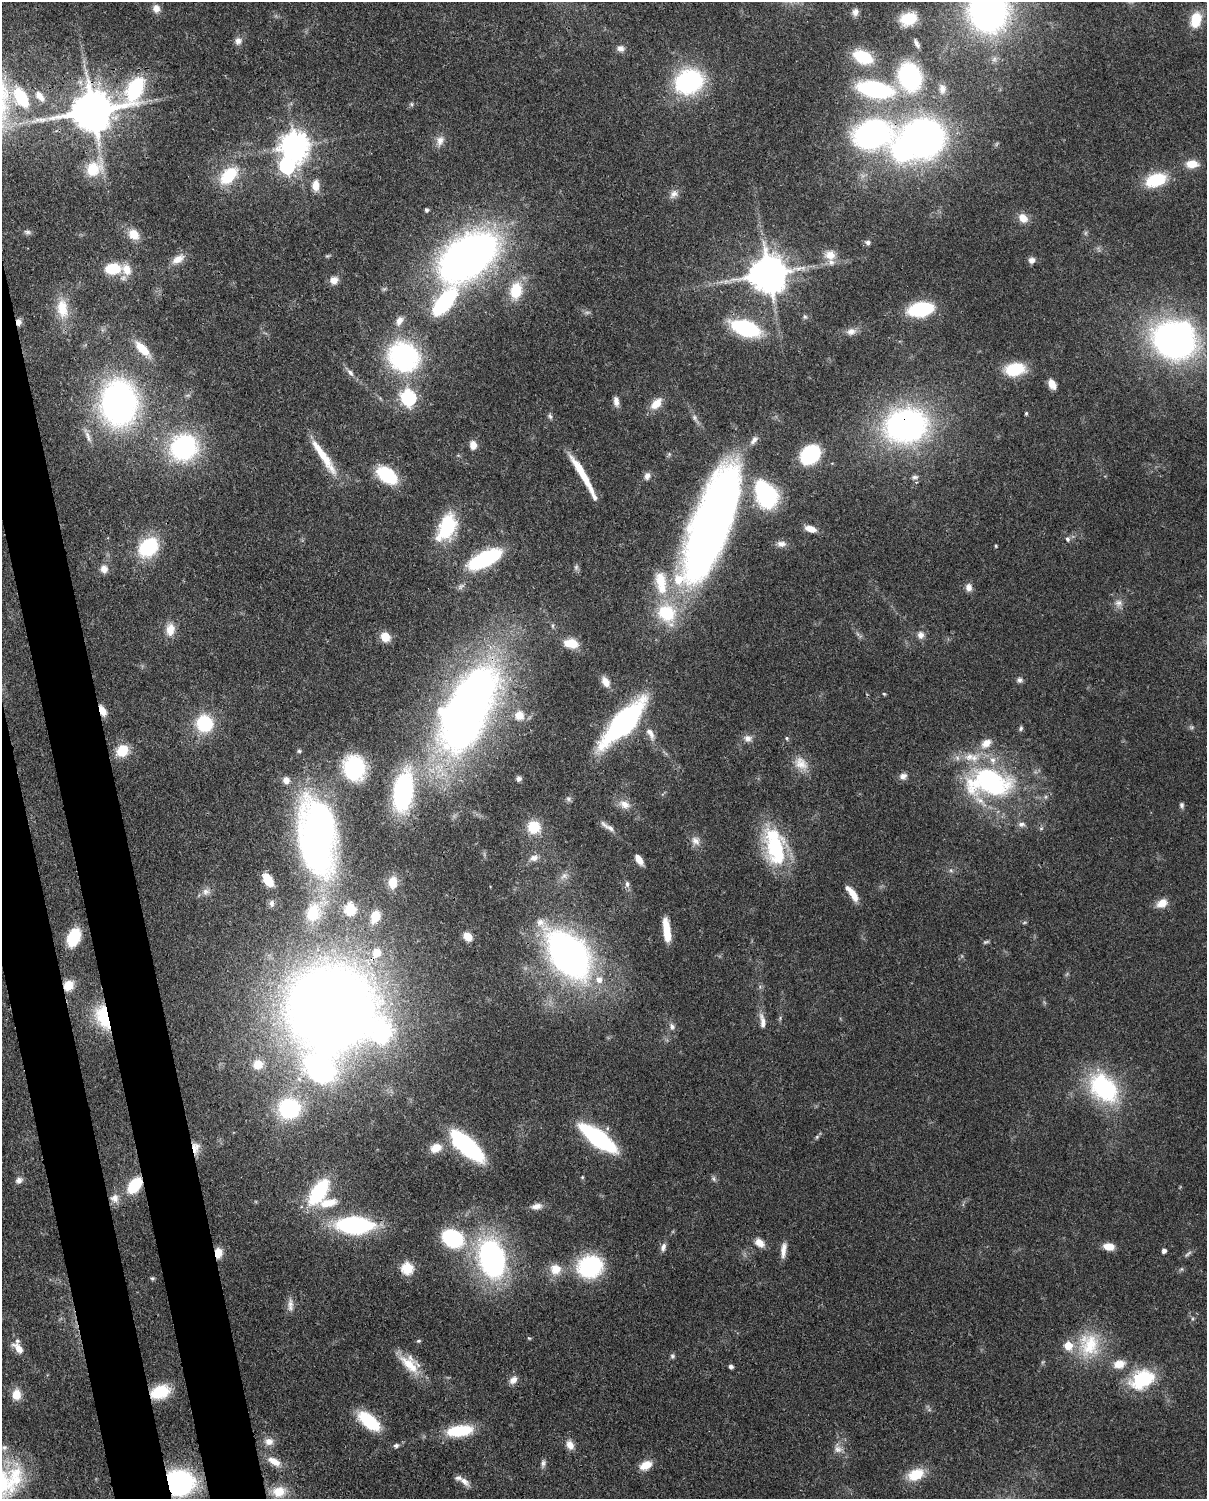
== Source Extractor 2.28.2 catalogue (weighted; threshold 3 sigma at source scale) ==
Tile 7 of 4 x 3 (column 3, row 2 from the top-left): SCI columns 2502-3706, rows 1652-3148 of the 5000 x 4911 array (HDU 1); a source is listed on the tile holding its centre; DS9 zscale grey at full resolution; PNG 1209 x 1501 px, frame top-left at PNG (2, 2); no overlay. Shown black and unused: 6% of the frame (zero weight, under 3 of 4 exposures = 7% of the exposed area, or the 3 px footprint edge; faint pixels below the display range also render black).
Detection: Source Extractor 2.28.2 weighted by HDU 2 'WHT'; one run over the whole footprint, this tile lists its part. Background 0.0986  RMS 0.0041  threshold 0.0184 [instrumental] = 3 sigma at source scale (4.5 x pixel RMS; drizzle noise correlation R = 1.50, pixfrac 1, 0.05/0.05 arcsec/px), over >= 5 px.
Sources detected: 231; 3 too faint to see at this stretch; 5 inside a brighter object's white glare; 1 long thin detection or spike segment (spike, bleed or trail) — not listed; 14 inside a brighter listed object's ellipse — not listed separately; the other 208 listed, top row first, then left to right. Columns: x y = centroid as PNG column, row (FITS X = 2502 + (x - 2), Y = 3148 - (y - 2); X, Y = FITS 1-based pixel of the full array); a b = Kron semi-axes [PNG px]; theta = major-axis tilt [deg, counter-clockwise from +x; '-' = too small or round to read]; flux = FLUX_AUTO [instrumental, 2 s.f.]
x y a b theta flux
156 8 10 9 - 2.8
988 11 33 30 -88 170
855 12 9 8 - 2.2
908 19 18 13 15 13
1196 20 15 10 76 12
238 41 10 9 - 2.2
916 43 12 5 -63 1.5
621 48 10 8 -12 2.1
863 57 18 11 -23 19
910 76 21 16 -69 54
689 82 23 19 23 61
135 89 39 20 63 40
875 89 24 11 -11 68
942 89 13 9 90 2.4
40 96 17 8 -51 3.7
21 97 20 11 -60 22
412 104 6 4 -89 0.63
92 111 12 11 - 1700
872 134 36 26 5 110
923 138 31 29 5 180
440 140 14 10 74 3.2
295 146 9 9 - 560
1192 164 14 9 1 6.1
287 166 8 7 - 98
94 169 25 19 35 12
229 175 26 17 44 16
1156 180 21 13 19 19
316 185 14 9 87 4.2
674 194 14 9 42 2.6
426 210 4 4 - 0.95
1023 218 13 10 -44 4.1
27 232 9 5 -7 1.1
134 234 13 10 -47 6
868 242 7 6 - 1.1
830 255 15 14 - 5.1
327 256 7 4 17 0.56
468 257 56 34 38 230
178 259 18 9 32 4.1
1032 260 8 7 - 2
113 269 15 11 5 14
769 274 11 11 - 1200
334 280 10 9 - 3.2
516 290 17 12 79 13
444 302 21 9 50 66
62 308 27 15 -81 11
921 309 19 11 10 36
805 317 7 6 - 0.82
399 321 13 8 65 3
19 322 8 6 -89 2.1
745 328 24 12 -19 47
851 331 14 9 16 2.9
1174 340 34 27 -30 170
143 349 21 8 -45 9.3
403 356 26 24 -37 73
1015 369 17 11 10 20
350 373 11 6 -50 1.9
1052 384 11 8 -62 3.5
408 397 7 6 - 93
616 401 12 6 -83 2.4
119 403 31 24 -89 170
656 404 17 10 45 5.6
1026 413 5 4 - 0.54
550 416 8 5 -63 0.92
694 417 8 6 -75 1.2
906 426 33 26 9 140
88 437 19 6 -67 2.3
473 445 9 7 -84 3.5
184 447 23 22 - 59
320 452 60 8 -56 12
810 454 19 14 42 28
583 474 46 6 -59 14
387 475 18 11 -37 27
647 476 10 8 72 2.1
915 477 9 6 0 1.2
764 490 18 16 -82 41
712 523 117 34 70 330
447 526 31 17 66 24
810 529 13 7 -16 4.2
1067 539 6 6 - 1.2
781 544 12 8 -2 2.3
996 546 4 3 - 0.56
148 547 22 16 40 26
485 559 31 13 27 38
576 567 8 6 88 1
104 569 10 9 - 3
661 582 36 16 -80 14
969 587 10 8 83 2.3
1118 603 11 10 - 2.7
170 629 16 11 85 5.3
921 635 10 9 - 2.5
385 637 11 9 -51 5.8
571 643 16 10 -8 7.3
1020 680 8 7 - 1.2
606 682 12 8 -60 4.2
884 694 5 4 - 0.46
467 709 78 36 63 350
102 711 12 6 -65 4.4
519 715 13 13 - 5.6
624 722 34 12 47 140
205 723 12 12 - 30
1021 728 7 5 67 0.88
650 733 18 8 -60 3.6
748 738 11 8 -1 2.3
787 738 5 4 - 0.65
986 743 15 10 37 4.8
122 751 14 12 49 9
299 751 6 5 - 0.71
801 763 21 15 -44 6.3
354 768 20 18 -71 37
903 776 10 8 20 2
519 779 6 6 - 1.3
286 780 9 8 - 3.2
989 782 66 38 -5 75
403 792 41 19 81 53
568 799 8 6 -2 1
625 804 16 10 -22 3.9
1182 805 7 5 -79 0.95
1021 824 10 7 5 1.6
534 827 12 12 - 12
608 827 22 5 -32 2.5
1041 828 6 5 - 0.73
317 836 47 22 -87 330
696 841 14 11 -57 3.1
775 847 42 20 -78 41
534 858 12 9 17 2.7
639 859 11 6 -60 4.2
951 870 6 5 - 0.85
564 876 11 8 41 2.4
268 880 11 7 -59 11
393 882 13 10 85 5.7
627 884 8 6 -80 1.3
206 892 10 10 - 2.4
852 893 21 7 -53 5.8
272 903 9 7 -77 1.4
1162 903 14 10 33 4.5
350 909 6 5 - 39
313 913 28 19 72 14
375 917 13 9 66 5.7
1024 923 6 4 20 0.53
667 930 22 7 -83 9.5
73 937 16 11 67 18
468 937 10 8 -44 4.7
986 942 9 4 18 0.73
377 953 11 10 - 5
568 954 54 32 -50 170
68 985 12 10 46 6.3
331 1008 71 62 20 590
103 1017 30 16 -72 20
780 1018 5 4 - 0.55
762 1021 23 7 -81 3.4
672 1026 8 7 - 1.7
258 1064 9 8 - 7
1103 1088 27 19 -47 58
289 1108 20 20 - 39
817 1137 6 5 - 0.68
598 1138 26 9 -36 88
467 1146 26 10 -43 84
195 1148 15 9 90 3.6
436 1148 14 10 20 5.9
582 1177 5 4 - 0.46
713 1178 8 4 -60 0.89
19 1180 9 7 30 1.9
135 1185 12 8 52 22
319 1192 25 12 56 39
115 1198 13 12 - 3.7
328 1203 25 11 10 8.5
536 1206 15 8 9 3
355 1225 27 13 -2 68
452 1238 17 13 -27 44
760 1243 13 9 -42 3.6
663 1247 10 6 72 2
1109 1247 12 8 -9 4.7
783 1250 21 6 83 3.4
1164 1251 4 4 - 1.7
218 1253 11 7 88 5.1
1188 1253 13 3 38 1
492 1259 33 22 -75 110
590 1266 20 17 19 47
407 1268 6 6 - 44
555 1269 14 13 - 6.6
152 1278 6 5 - 0.63
290 1305 19 7 -90 2.8
529 1338 6 3 -43 0.45
419 1341 6 4 3 0.58
1089 1345 36 30 -86 23
19 1349 14 7 -48 5.1
672 1356 7 6 - 0.86
409 1364 30 14 -48 10
1119 1364 15 11 14 5.4
731 1366 4 4 - 1.5
1142 1379 28 19 26 25
513 1380 11 8 43 2.6
160 1392 18 11 21 18
16 1394 12 9 89 5.4
369 1421 20 10 -40 25
459 1431 23 9 8 25
269 1442 11 9 2 3.2
396 1445 7 5 19 1.3
570 1445 12 8 -61 3.4
4 1447 7 7 - 1.3
838 1449 11 10 - 2.6
274 1461 20 9 -28 5.2
543 1463 10 6 89 1.3
646 1465 13 8 27 6.4
916 1474 19 13 24 11
464 1482 15 8 -45 2.8
178 1483 18 16 -4 83
279 1491 17 13 6 7.8
Overlapping masked pixels (flux is a lower limit): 17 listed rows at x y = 988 11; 92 111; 872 134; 19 322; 906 426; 467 709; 102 711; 624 722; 775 847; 68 985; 331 1008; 103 1017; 195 1148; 135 1185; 218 1253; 160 1392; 178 1483
Isophote crosses this tile's border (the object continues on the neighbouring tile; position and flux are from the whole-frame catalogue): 1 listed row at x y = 988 11